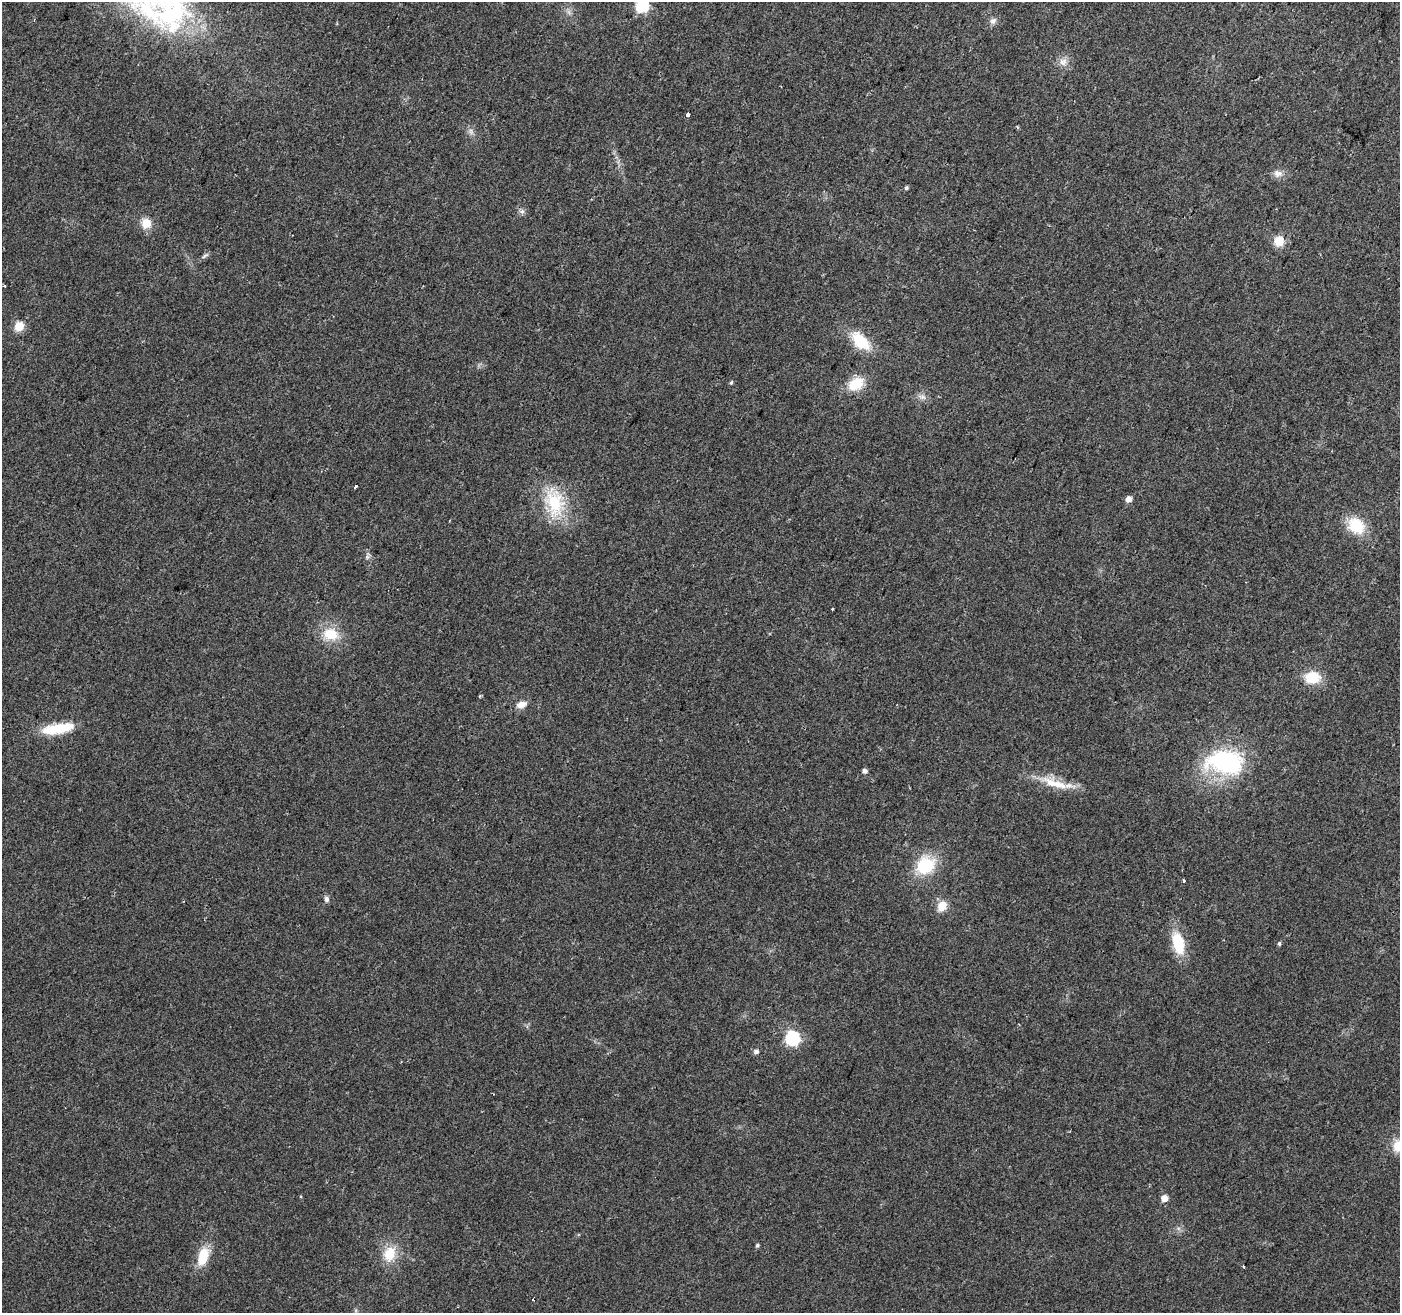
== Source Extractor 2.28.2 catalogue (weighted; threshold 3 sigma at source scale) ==
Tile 10 of 4 x 4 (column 2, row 3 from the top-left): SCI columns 1399-2796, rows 1520-2830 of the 5600 x 5726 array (HDU 1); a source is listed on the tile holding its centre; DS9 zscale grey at full resolution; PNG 1402 x 1315 px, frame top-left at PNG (2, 2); no overlay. Shown black and unused: <1% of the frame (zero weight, under 2 of 3 exposures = <1% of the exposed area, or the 3 px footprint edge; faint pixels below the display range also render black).
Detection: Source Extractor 2.28.2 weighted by HDU 2 'WHT'; one run over the whole footprint, this tile lists its part. Background 0.0484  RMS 0.0068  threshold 0.0306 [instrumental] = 3 sigma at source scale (4.5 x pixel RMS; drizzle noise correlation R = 1.50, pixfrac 1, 0.0396/0.0396 arcsec/px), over >= 5 px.
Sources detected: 47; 1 too faint to see at this stretch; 1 cosmic-ray / hot-pixel residue — not listed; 1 inside a brighter listed object's ellipse — not listed separately; the other 44 listed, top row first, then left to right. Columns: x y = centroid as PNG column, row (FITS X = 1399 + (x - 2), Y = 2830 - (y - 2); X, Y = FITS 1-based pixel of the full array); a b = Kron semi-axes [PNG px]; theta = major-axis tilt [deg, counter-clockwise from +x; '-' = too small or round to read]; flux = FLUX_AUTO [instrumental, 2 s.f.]
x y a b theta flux
642 6 6 6 - 110
172 11 64 49 49 110
993 21 10 8 46 2.9
1063 62 11 11 - 4.9
687 115 4 3 - 8.7
471 132 10 5 -64 2.4
1278 174 13 10 -7 4.5
906 188 5 4 - 1.2
522 211 8 7 - 2.1
146 223 12 11 - 9
1279 241 12 11 - 10
205 255 12 4 30 1.7
5 286 4 3 - 0.71
19 326 5 5 - 32
860 341 24 13 -46 25
731 382 5 4 - 0.96
856 384 18 12 32 18
922 397 12 6 -16 3.2
355 486 4 3 - 4.8
1128 499 5 5 - 6.4
554 502 41 26 -78 39
1356 526 19 15 -43 24
832 609 3 3 - 1.1
331 634 19 15 -7 18
1312 677 16 12 -1 19
479 696 4 3 - 0.81
521 705 13 8 20 5.3
51 730 29 14 13 17
1225 762 30 19 -7 100
865 771 5 5 - 3
1055 783 41 12 -20 18
925 865 21 17 39 32
1184 881 4 3 - 0.58
326 899 8 6 -68 2.1
942 906 10 8 58 11
1178 943 23 12 -75 26
1279 944 5 4 - 1.2
792 1038 6 6 - 140
756 1051 6 5 - 2.4
1398 1146 13 12 - 13
1164 1198 5 5 - 9.8
757 1245 4 4 - 1.3
390 1254 19 14 74 16
203 1256 19 10 73 21
Isophote crosses this tile's border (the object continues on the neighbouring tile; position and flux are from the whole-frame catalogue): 3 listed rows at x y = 642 6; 172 11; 1398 1146